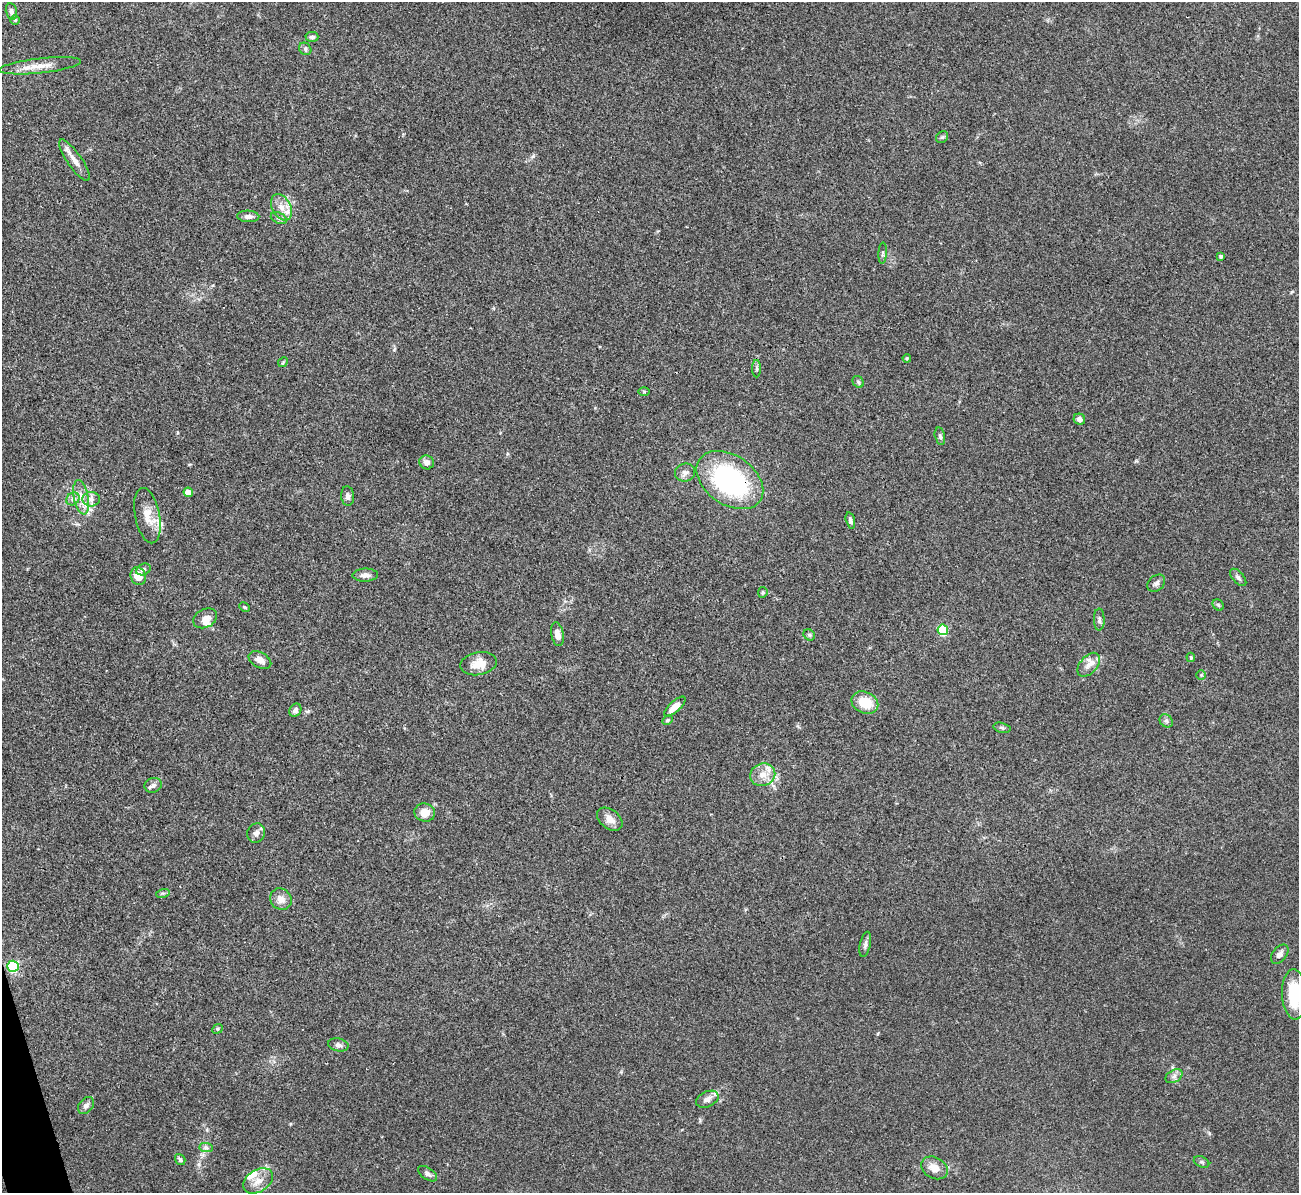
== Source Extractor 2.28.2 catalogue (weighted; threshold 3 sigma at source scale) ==
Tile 7 of 4 x 4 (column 3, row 2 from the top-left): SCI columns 2595-3891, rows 2527-3717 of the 5190 x 5175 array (HDU 1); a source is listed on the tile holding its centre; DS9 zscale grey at full resolution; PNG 1301 x 1195 px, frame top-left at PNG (2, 2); each listed source drawn as its Kron ellipse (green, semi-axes under 4 px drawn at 4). Shown black and unused: <1% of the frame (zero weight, under 3 of 4 exposures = <1% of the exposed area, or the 3 px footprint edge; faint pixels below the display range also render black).
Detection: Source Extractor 2.28.2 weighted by HDU 2 'WHT'; one run over the whole footprint, this tile lists its part. Background 0.0751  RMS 0.0058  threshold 0.026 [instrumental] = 3 sigma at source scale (4.5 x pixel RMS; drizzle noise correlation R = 1.50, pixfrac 1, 0.05/0.05 arcsec/px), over >= 5 px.
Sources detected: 81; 6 inside a brighter listed object's ellipse — not listed separately; the other 75 listed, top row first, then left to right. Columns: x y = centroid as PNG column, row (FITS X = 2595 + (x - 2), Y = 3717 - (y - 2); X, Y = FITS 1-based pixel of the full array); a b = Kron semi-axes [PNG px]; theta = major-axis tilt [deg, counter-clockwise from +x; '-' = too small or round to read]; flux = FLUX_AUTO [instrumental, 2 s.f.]
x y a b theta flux
11 12 8 5 -77 1.9
15 20 4 4 - 0.77
312 37 6 5 - 1.6
305 49 7 5 -48 1.3
40 66 41 7 6 8.6
942 137 6 5 - 0.99
75 160 25 7 -56 5.5
281 207 14 9 -63 5.6
248 216 11 5 -2 2.5
279 218 8 5 -26 1.4
883 253 10 4 87 1.1
1221 256 3 3 - 1.2
907 358 4 4 - 0.61
283 362 5 4 - 0.7
757 369 9 4 -89 1.1
858 382 6 5 - 0.94
644 392 5 3 - 0.61
1079 419 6 5 - 2.2
940 436 9 5 -77 1.3
427 462 7 7 - 3
685 473 10 9 - 2.9
730 480 37 24 -35 100
188 492 5 4 - 6.6
348 496 10 6 -85 1.9
81 497 17 7 -79 6.1
73 499 7 6 - 1.9
91 499 8 7 - 2.9
147 516 28 12 -79 9.1
850 520 8 4 -74 1.7
143 569 8 5 24 1.5
365 575 12 6 1 3.1
138 576 9 7 -67 6.8
1238 577 10 5 -47 1.7
1156 583 10 7 41 2
763 592 5 4 - 0.74
1218 605 6 5 - 0.78
245 607 5 3 - 0.76
205 618 12 9 28 4.2
1099 619 11 5 -89 1.6
943 630 5 5 - 34
557 634 12 6 -78 3.7
809 635 6 5 - 0.95
1191 657 4 3 - 0.64
260 660 12 7 -29 4
479 664 18 11 11 7.3
1089 665 14 8 49 4.2
1201 675 5 5 - 0.72
865 702 14 10 -25 13
675 707 13 5 42 5.5
295 710 7 5 55 2.2
668 720 5 3 - 0.73
1166 721 7 6 - 1.5
1002 728 8 5 -14 1.2
763 775 12 11 - 5.8
153 785 9 7 19 2.2
425 813 10 9 - 5.8
610 819 14 9 -38 4.8
256 833 10 8 62 2.7
163 893 7 4 17 1
281 899 11 10 - 4.6
865 944 13 5 78 1.9
1280 954 11 7 51 2.4
13 966 6 5 - 67
1294 994 25 12 -87 23
217 1029 5 4 - 0.77
338 1045 10 6 -12 1.9
1174 1076 9 6 31 2.2
707 1099 12 7 25 3.5
86 1106 9 6 48 2.1
206 1148 7 4 -1 1.3
180 1160 6 5 - 1.2
1201 1162 8 5 -26 1.2
934 1168 14 10 -29 6.2
428 1174 11 6 -35 1.9
258 1181 16 11 32 6.4
Overlapping masked pixels (flux is a lower limit): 1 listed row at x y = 730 480
Isophote crosses this tile's border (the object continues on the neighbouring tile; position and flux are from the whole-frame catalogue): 1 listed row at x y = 1294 994